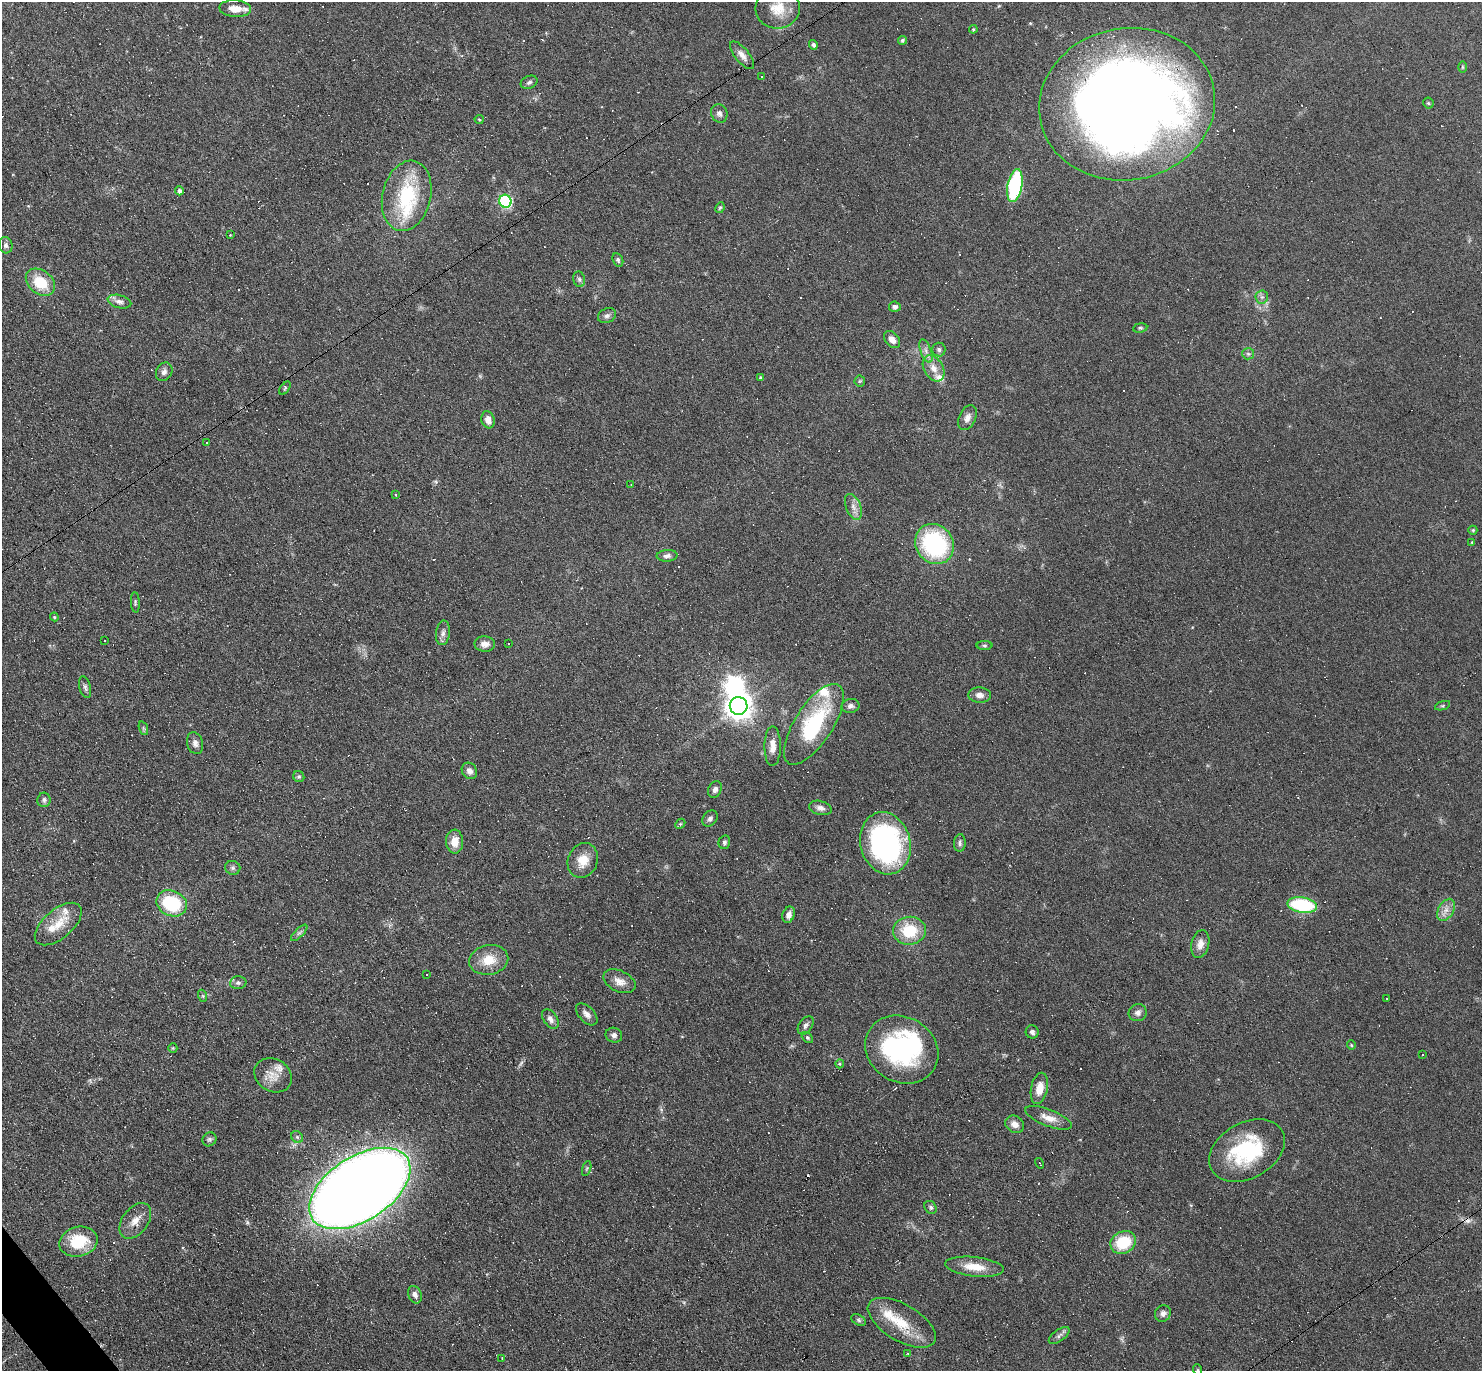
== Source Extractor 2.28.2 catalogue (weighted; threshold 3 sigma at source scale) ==
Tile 7 of 4 x 4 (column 3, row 2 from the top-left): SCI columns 2963-4442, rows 2888-4256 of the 5923 x 5919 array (HDU 1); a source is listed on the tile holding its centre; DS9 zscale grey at full resolution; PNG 1484 x 1373 px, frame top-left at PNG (2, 2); each listed source drawn as its Kron ellipse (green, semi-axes under 4 px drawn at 4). Shown black and unused: <1% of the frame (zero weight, under 3 of 6 exposures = <1% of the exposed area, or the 3 px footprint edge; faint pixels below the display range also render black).
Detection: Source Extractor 2.28.2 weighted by HDU 2 'WHT'; one run over the whole footprint, this tile lists its part. Background 0.0809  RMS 0.0058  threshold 0.0238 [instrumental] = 3 sigma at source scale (4.09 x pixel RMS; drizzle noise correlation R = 1.36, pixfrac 0.8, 0.05/0.05 arcsec/px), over >= 5 px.
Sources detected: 211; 1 too faint to see at this stretch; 2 inside a brighter object's white glare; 74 cosmic-ray / hot-pixel residue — neither listed nor drawn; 9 inside a brighter listed object's ellipse — not listed separately; the other 125 listed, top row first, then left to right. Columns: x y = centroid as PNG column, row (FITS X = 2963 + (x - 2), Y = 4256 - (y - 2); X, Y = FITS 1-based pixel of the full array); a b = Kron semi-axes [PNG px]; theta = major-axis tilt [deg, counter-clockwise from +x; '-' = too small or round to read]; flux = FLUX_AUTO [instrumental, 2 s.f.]
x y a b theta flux
778 8 22 20 6 12
235 9 16 8 -4 6.4
973 29 4 4 - 0.51
902 40 4 4 - 1
813 45 5 4 - 1.3
742 55 17 7 -51 3.5
1462 67 6 3 -89 0.62
762 77 3 3 - 1.3
529 82 9 6 22 1.5
1428 103 5 5 - 0.69
1127 104 88 76 10 780
719 113 9 8 - 2.2
479 119 4 4 - 0.6
1015 186 16 7 79 58
179 191 5 4 - 1.6
407 196 36 24 76 41
505 201 6 6 - 71
720 208 6 4 65 0.77
230 235 4 4 - 0.47
6 245 8 6 -73 1.7
618 260 7 5 -64 1.1
579 279 8 6 -75 1.4
40 282 16 12 -39 16
1262 297 6 6 - 1.5
119 302 12 6 -13 2.5
895 307 6 5 - 1.8
607 316 9 7 23 1.9
1140 328 7 4 8 0.92
892 340 10 6 -50 3.5
939 349 7 6 - 1.4
926 351 12 5 -70 2.6
1248 354 6 5 - 0.97
934 368 14 9 -59 5.5
164 372 10 7 60 2.4
761 378 4 3 - 0.91
860 381 5 5 - 0.75
285 388 8 4 55 0.77
967 418 13 8 65 3.3
488 420 9 6 -74 4.1
207 443 3 2 - 0.53
631 484 3 2 - 0.36
395 495 3 3 - 1
853 507 14 7 -68 3.6
1473 530 4 4 - 0.6
1472 542 4 3 - 0.5
934 544 21 18 -55 62
667 556 10 6 4 1.9
135 602 10 4 -87 0.92
54 617 4 4 - 0.55
443 633 12 7 80 2.3
105 641 3 3 - 1.4
485 644 10 7 -1 3.6
508 644 3 2 - 0.53
984 645 8 4 0 0.89
85 687 11 5 -75 1.5
980 695 11 7 -2 3
739 706 9 8 - 590
850 706 9 7 11 1.9
1442 706 8 3 19 0.74
814 724 46 19 57 51
143 728 7 4 -71 0.9
195 743 11 8 -74 2.5
773 746 20 8 90 6
469 771 8 7 - 2.7
299 777 6 5 - 0.91
715 789 9 6 64 2.3
44 800 7 6 - 1.8
820 808 11 7 -14 2.6
710 819 9 6 51 1.6
680 824 6 4 44 0.71
455 842 12 8 -87 6.5
724 842 7 5 76 1.2
885 843 31 25 -75 120
960 843 9 5 85 1.5
583 860 18 14 69 8.6
233 868 7 7 - 1.5
172 903 16 12 -23 34
1302 905 15 8 -9 42
1446 910 12 7 60 3.7
789 915 8 6 69 2.8
58 924 28 14 40 12
909 931 16 14 5 21
299 933 10 4 45 1.5
1200 944 14 9 77 4.1
489 960 20 14 11 11
427 974 2 2 - 0.41
619 981 17 10 -25 5.1
238 983 8 6 10 1.6
203 996 6 4 -71 0.69
1387 998 3 2 - 0.51
1138 1013 9 8 - 2.4
587 1014 13 7 -46 3
550 1019 11 7 -56 2.8
806 1025 10 6 54 1.8
1032 1032 6 6 - 1.7
614 1035 8 7 - 1.9
807 1038 6 4 -41 0.85
1351 1045 5 4 - 0.64
173 1048 5 4 - 0.6
902 1050 38 32 -31 80
1422 1054 3 3 - 2.4
840 1064 4 4 - 0.59
273 1075 20 16 -32 7.5
1039 1088 16 8 78 7.1
1048 1118 24 8 -21 6.1
1015 1124 10 8 -31 3.8
297 1137 6 5 - 1.1
209 1139 7 6 - 1.3
1247 1151 40 27 29 47
1040 1163 5 2 - 1.2
587 1168 8 3 71 0.74
360 1188 56 32 33 1300
931 1207 7 5 -53 1.3
135 1221 20 13 53 6.4
78 1242 19 14 14 20
1123 1242 13 11 28 20
974 1267 29 9 -6 11
415 1295 9 6 -67 2.5
1163 1313 8 7 - 2.4
859 1320 8 5 -28 1.1
902 1323 38 18 -30 19
1059 1335 12 5 36 1.9
908 1353 3 3 - 1.4
502 1358 3 2 - 0.48
1198 1370 5 3 - 0.56
Isophote crosses this tile's border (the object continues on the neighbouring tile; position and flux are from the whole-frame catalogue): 2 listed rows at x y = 778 8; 1198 1370